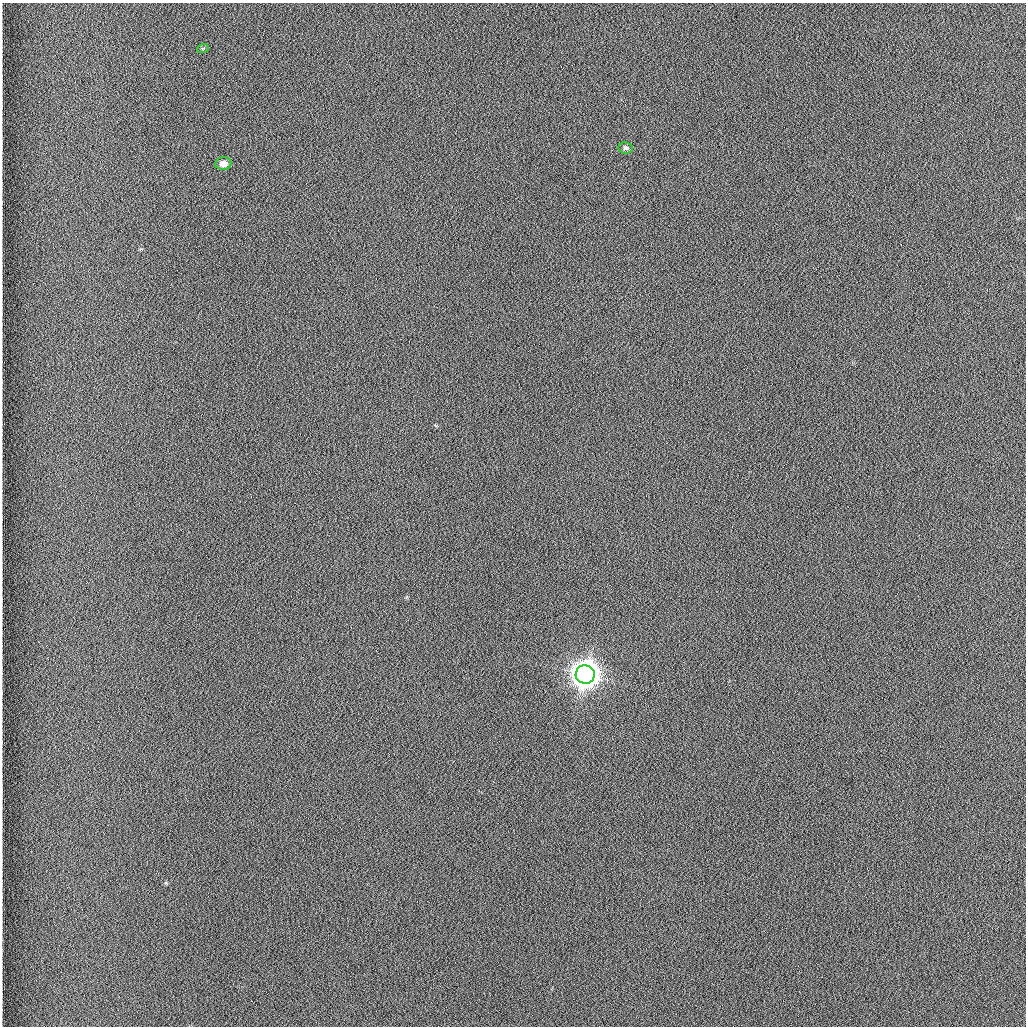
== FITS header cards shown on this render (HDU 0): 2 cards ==
NAXIS1  =                 1024 /fastest changing axis
NAXIS2  =                 1024 /next to fastest changing axis

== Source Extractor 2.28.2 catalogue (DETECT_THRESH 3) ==
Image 1024 x 1024 px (HDU 0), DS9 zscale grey, 1 PNG px = 1 image px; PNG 1028 x 1028 px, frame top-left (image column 1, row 1024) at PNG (2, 3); each listed source drawn as its Kron ellipse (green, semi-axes under 4 px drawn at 4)
Background 1260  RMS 5.9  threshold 17.8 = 3 sigma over >= 5 px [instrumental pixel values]
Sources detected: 4; all 4 listed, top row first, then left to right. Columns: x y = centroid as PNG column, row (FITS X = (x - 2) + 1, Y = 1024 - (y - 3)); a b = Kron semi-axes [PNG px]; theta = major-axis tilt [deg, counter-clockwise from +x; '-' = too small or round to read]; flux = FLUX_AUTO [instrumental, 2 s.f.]
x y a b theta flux
203 48 6 3 20 480
626 148 7 5 -6 880
223 163 8 6 6 3000
585 674 9 9 - 840000